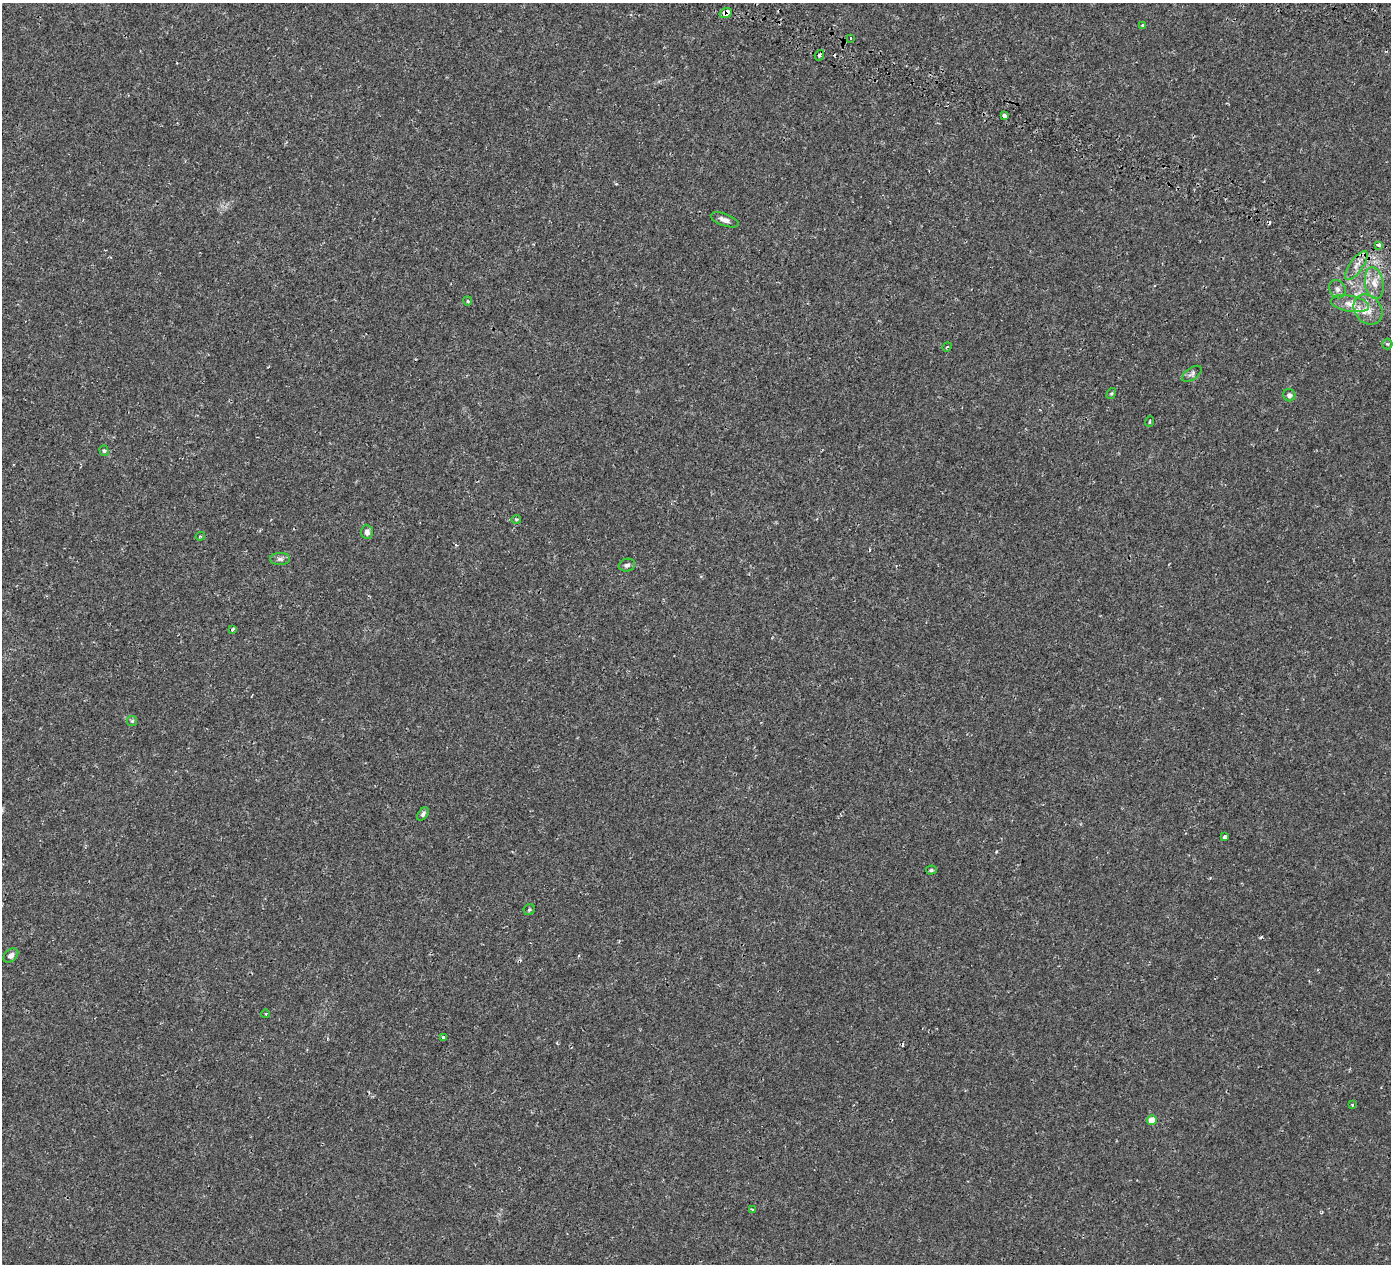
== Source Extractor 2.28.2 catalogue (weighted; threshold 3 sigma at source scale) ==
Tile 10 of 4 x 4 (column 2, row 3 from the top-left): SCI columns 1705-3093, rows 1915-3176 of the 6180 x 6285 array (HDU 1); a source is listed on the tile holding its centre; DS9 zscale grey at full resolution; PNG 1393 x 1266 px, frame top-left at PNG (2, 3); each listed source drawn as its Kron ellipse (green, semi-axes under 4 px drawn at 4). Shown black and unused: <1% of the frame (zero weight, under 2 of 3 exposures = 18% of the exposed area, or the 3 px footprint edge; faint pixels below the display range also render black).
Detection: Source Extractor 2.28.2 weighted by HDU 2 'WHT'; one run over the whole footprint, this tile lists its part. Background 0.00114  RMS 0.0017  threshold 0.00745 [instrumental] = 3 sigma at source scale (4.5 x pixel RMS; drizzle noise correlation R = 1.50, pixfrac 1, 0.0396/0.0396 arcsec/px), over >= 5 px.
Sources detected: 44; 4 cosmic-ray / hot-pixel residue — neither listed nor drawn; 3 inside a brighter listed object's ellipse — not listed separately; the other 37 listed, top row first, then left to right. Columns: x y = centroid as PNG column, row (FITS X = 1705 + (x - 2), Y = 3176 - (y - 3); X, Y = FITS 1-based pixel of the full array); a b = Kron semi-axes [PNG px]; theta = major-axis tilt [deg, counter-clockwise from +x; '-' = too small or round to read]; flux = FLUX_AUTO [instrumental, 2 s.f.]
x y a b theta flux
726 13 6 4 19 2.3
1143 26 4 3 - 0.34
851 38 3 3 - 0.94
819 55 5 4 - 0.42
1004 115 4 3 - 0.8
725 220 14 6 -20 0.76
1379 245 4 3 - 1.9
1356 266 17 6 55 1.2
1374 283 16 9 -81 1.5
1337 289 10 7 -62 0.67
468 301 4 4 - 0.33
1350 304 19 8 -10 1.5
1368 309 16 13 -50 2
1387 344 5 5 - 0.19
947 347 5 3 - 0.19
1192 374 11 6 35 0.45
1111 394 6 3 58 0.18
1289 395 6 6 - 0.48
1149 422 5 2 - 0.14
104 451 5 4 - 0.21
516 519 5 3 - 0.19
367 532 7 5 -87 0.52
200 536 5 4 - 0.2
280 559 10 6 -1 0.46
627 565 8 6 18 0.44
233 629 3 3 - 0.35
132 721 5 5 - 0.2
423 814 7 4 52 0.33
1224 837 3 3 - 0.47
931 870 5 4 - 0.22
529 910 6 5 - 0.24
11 955 8 6 39 0.64
266 1014 4 3 - 0.15
444 1037 3 3 - 0.33
1352 1105 4 3 - 0.18
1152 1120 5 4 - 2.7
752 1210 4 3 - 0.14
Overlapping masked pixels (flux is a lower limit): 1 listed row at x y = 726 13